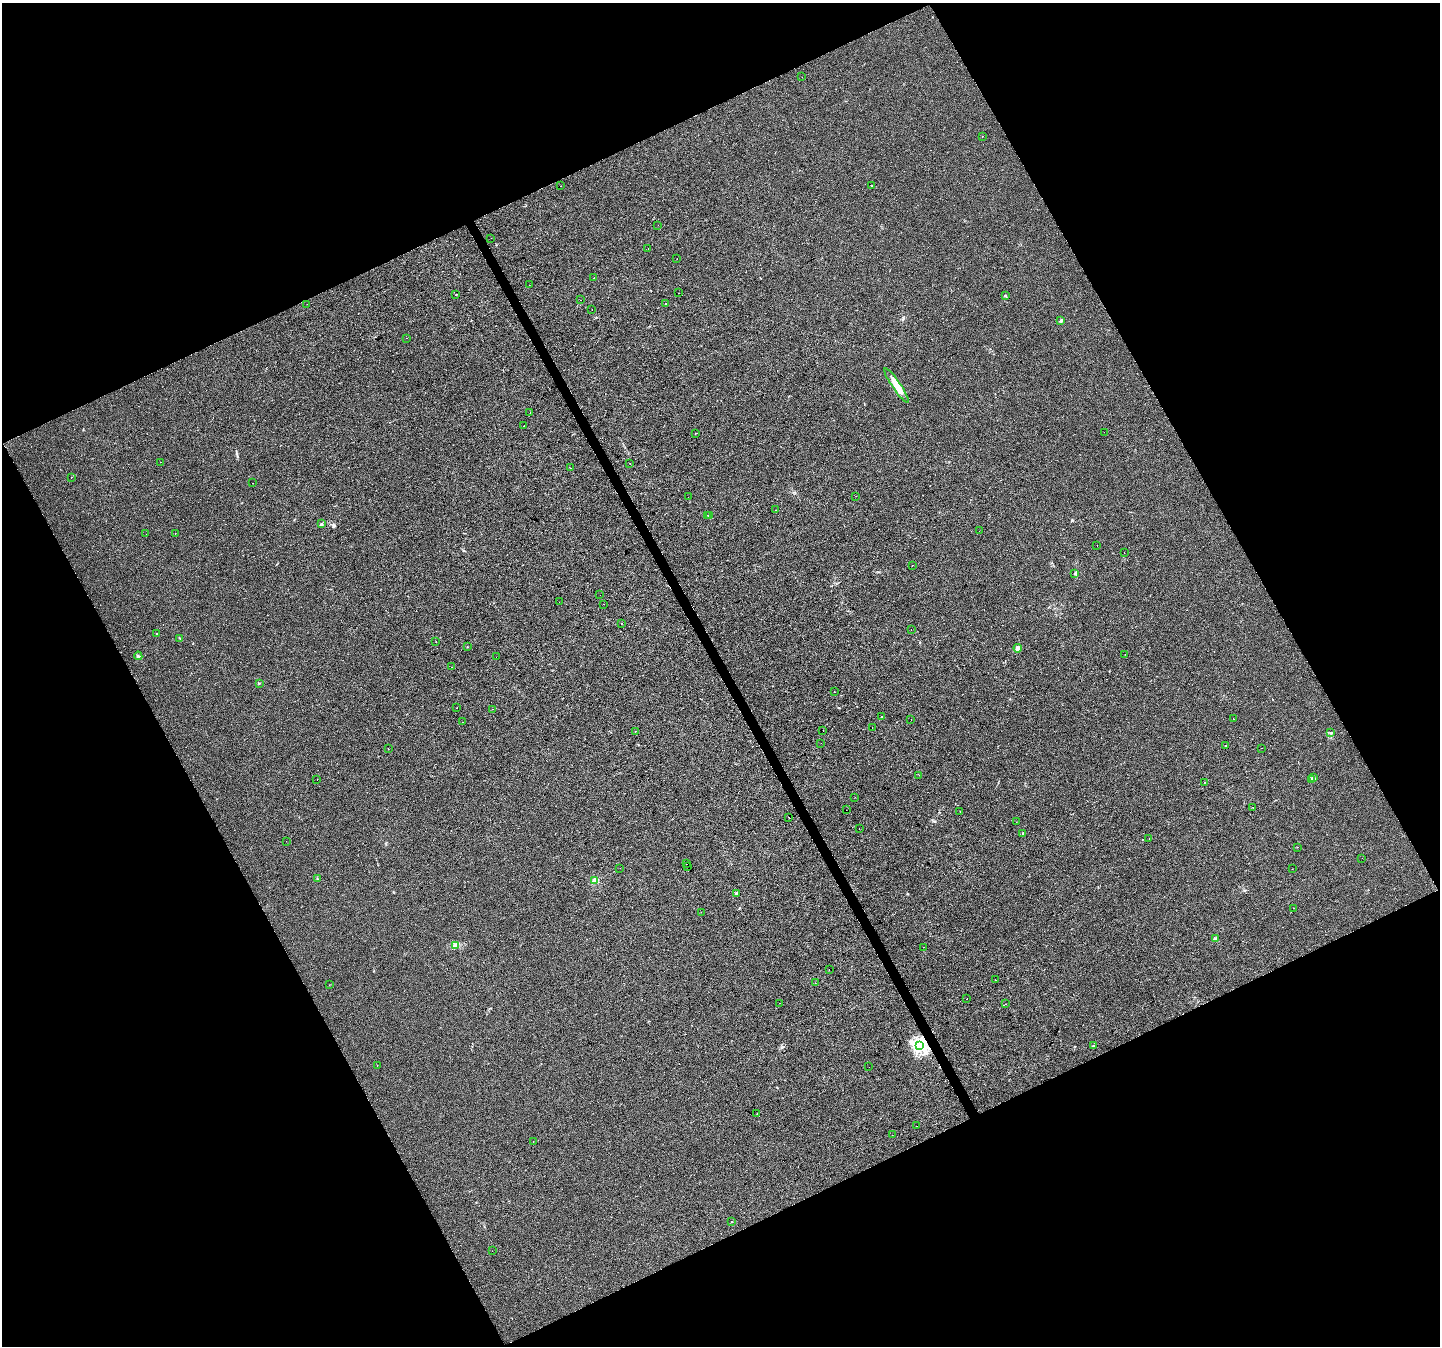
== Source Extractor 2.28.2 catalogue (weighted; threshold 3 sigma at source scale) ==
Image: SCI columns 1-5751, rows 100-5473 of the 5753 x 5632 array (HDU 1 of 3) = the unmasked area's bounding box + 8 px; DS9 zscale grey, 4 x 4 block average (1 PNG px = mean of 4 x 4 image px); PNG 1442 x 1348 px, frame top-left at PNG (2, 3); each listed source drawn as its Kron ellipse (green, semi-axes under 4 px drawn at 4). Shown black and unused: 46% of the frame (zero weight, under 2 of 3 exposures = <1% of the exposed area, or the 3 px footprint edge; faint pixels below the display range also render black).
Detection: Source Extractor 2.28.2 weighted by HDU 2 'WHT'. Background 0.0138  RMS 0.0048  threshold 0.0217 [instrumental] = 3 sigma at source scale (4.5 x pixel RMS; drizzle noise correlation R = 1.50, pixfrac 1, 0.0396/0.0396 arcsec/px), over >= 5 px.
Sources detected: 125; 6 cosmic-ray / hot-pixel residue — neither listed nor drawn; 1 inside a brighter listed object's ellipse — not listed separately; the other 118 listed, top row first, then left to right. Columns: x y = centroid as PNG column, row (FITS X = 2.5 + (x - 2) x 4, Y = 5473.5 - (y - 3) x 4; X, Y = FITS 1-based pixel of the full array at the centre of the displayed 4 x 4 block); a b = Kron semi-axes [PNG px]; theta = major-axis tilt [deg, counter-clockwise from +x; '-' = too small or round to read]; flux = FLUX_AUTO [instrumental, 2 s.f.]
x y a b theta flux
802 77 2 2 - 0.46
982 136 2 2 - 0.94
560 186 2 2 - 2.2
872 186 3 2 - 2.4
658 225 2 2 - 0.32
491 238 2 2 - 0.75
648 248 2 2 - 0.45
677 259 2 2 - 0.95
594 278 2 2 - 0.68
529 285 2 2 - 0.52
678 293 2 2 - 2.9
456 294 2 2 - 0.9
1005 296 3 2 - 2.4
581 300 2 2 - 1.2
307 304 2 2 - 4
666 304 2 2 - 4.4
592 309 2 2 - 0.7
1061 321 2 2 - 15
406 338 2 2 - 0.92
896 385 20 4 -56 31
530 412 2 2 - 1.8
524 426 2 2 - 2
1104 432 2 2 - 0.4
696 433 2 2 - 1
161 462 2 2 - 1.3
630 463 2 2 - 1.4
571 468 2 2 - 0.74
71 478 2 2 - 2.6
253 483 2 2 - 0.43
856 496 2 2 - 0.41
688 497 2 2 - 0.37
775 510 2 2 - 0.77
707 515 2 2 - 0.53
709 516 2 2 - 6.4
321 524 3 2 - 2.3
979 531 2 2 - 0.41
175 533 2 2 - 0.83
146 534 2 2 - 0.42
1097 546 2 2 - 1
1124 553 2 2 - 29
912 565 2 2 - 2
1075 574 3 2 - 2.5
600 595 2 2 - 1.4
559 602 2 2 - 1.1
604 604 2 2 - 1.8
621 623 2 2 - 0.6
911 630 2 2 - 0.43
157 634 3 2 - 1.2
180 638 2 2 - 1.9
436 642 2 2 - 1.4
467 647 2 2 - 2.1
1018 648 4 4 - 9.8
1125 654 2 2 - 0.37
138 656 4 2 - 2.7
496 657 2 2 - 2.8
451 667 2 2 - 3.5
259 683 2 2 - 2.1
834 692 2 2 - 0.82
457 708 2 2 - 3.7
492 709 2 2 - 0.92
882 716 2 2 - 2.4
911 719 2 2 - 0.46
1233 719 2 2 - 1.2
463 722 2 2 - 1.7
872 728 2 2 - 3.2
823 730 2 2 - 6.8
635 731 2 2 - 0.56
1331 733 3 2 - 2.5
821 743 2 2 - 1.1
1226 745 2 2 - 5.2
388 748 2 2 - 1.9
1261 748 2 2 - 2.6
919 775 2 2 - 0.43
1313 778 3 2 - 2.5
317 780 2 2 - 0.59
1311 780 2 2 - 1.8
1205 782 2 2 - 0.54
855 797 2 2 - 0.46
1252 807 2 2 - 0.63
846 810 2 2 - 0.58
960 811 2 2 - 3.8
789 817 2 2 - 53
1016 822 2 2 - 0.41
859 829 2 2 - 1.1
1023 833 2 2 - 1.4
1149 838 2 2 - 0.61
286 841 2 2 - 0.76
1297 847 2 2 - 4.3
1362 858 2 2 - 0.51
687 864 2 2 - 0.96
687 866 2 2 - 2.3
620 868 2 2 - 4.4
1292 869 2 2 - 0.46
317 878 2 2 - 1.5
595 881 2 2 - 110
736 893 2 2 - 12
1293 908 2 2 - 0.55
701 912 2 2 - 0.95
1215 939 2 2 - 42
456 945 3 2 - 3.2
923 947 2 2 - 5.3
829 970 2 2 - 0.76
995 980 2 2 - 0.65
815 983 2 2 - 0.4
329 985 2 2 - 0.59
967 999 2 2 - 1.2
779 1003 2 2 - 0.59
1006 1004 2 2 - 1.2
919 1045 2 2 - 860
1093 1046 2 2 - 1.9
377 1065 2 2 - 0.78
869 1067 2 2 - 0.5
757 1114 2 2 - 1.5
916 1126 2 2 - 2.5
892 1135 2 2 - 0.47
533 1142 2 2 - 0.52
732 1222 2 2 - 1
492 1251 2 2 - 0.49
Overlapping masked pixels (flux is a lower limit): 1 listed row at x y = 919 1045
Diffuse or blended objects may show on this block-average render without a row.